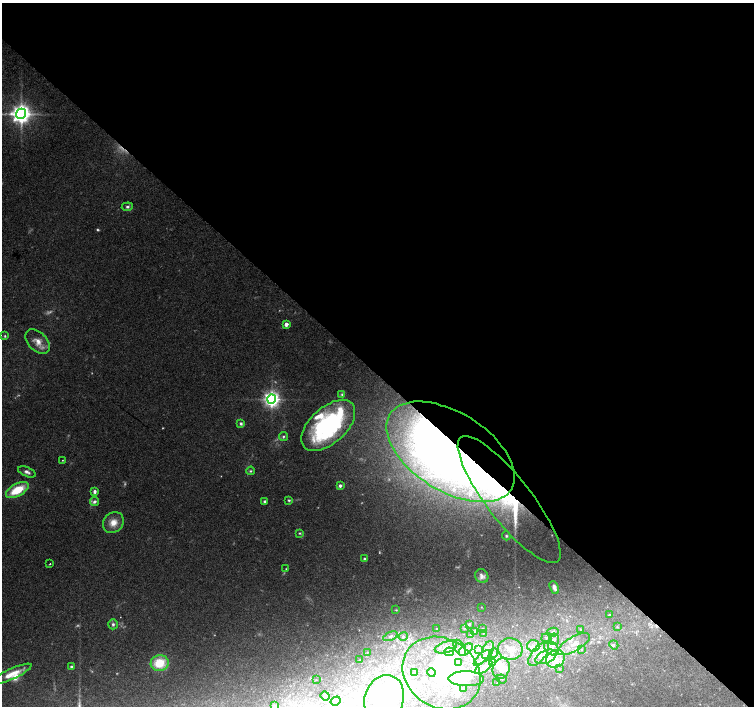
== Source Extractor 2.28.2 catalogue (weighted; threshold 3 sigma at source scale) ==
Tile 3 of 4 x 4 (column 3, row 1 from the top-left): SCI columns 3012-4515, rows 4451-5857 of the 6019 x 6019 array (HDU 1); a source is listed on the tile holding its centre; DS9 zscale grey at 2 x 2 block average (1 PNG px = mean of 2 x 2 image px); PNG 756 x 708 px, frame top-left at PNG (2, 3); each listed source drawn as its Kron ellipse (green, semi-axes under 4 px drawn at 4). Shown black and unused: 53% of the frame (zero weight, under 3 of 4 exposures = <1% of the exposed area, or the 3 px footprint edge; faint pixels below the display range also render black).
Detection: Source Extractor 2.28.2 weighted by HDU 2 'WHT'; one run over the whole footprint, this tile lists its part. Background 0.0754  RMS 0.0052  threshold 0.0232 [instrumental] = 3 sigma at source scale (4.5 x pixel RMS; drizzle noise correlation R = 1.50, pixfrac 1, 0.0396/0.0396 arcsec/px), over >= 5 px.
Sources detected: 155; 13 too faint to see at this stretch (2 x 2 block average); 23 inside a brighter object's white glare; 1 cosmic-ray / hot-pixel residue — neither listed nor drawn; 32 inside a brighter listed object's ellipse — not listed separately; the other 86 listed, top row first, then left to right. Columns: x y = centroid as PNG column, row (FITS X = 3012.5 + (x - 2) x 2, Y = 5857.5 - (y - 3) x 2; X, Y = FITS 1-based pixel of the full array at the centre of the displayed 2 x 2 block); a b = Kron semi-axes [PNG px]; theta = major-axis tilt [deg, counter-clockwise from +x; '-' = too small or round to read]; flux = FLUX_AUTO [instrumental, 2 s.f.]
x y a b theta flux
21 114 5 5 - 970
127 207 5 4 - 3
286 324 3 2 - 11
5 336 4 4 - 1.8
38 342 15 9 -44 14
342 394 4 4 - 1.9
272 399 4 4 - 600
241 423 4 3 - 2.5
328 425 32 18 42 190
283 437 5 4 - 2.1
451 452 71 39 -32 1100
62 460 2 2 - 0.67
251 471 4 3 - 1.8
27 472 9 4 -23 4.8
340 486 3 3 - 4.4
17 490 12 6 28 38
94 491 3 3 - 4.2
289 500 4 3 - 2
509 500 79 22 -52 160
94 501 4 4 - 4.2
265 501 3 3 - 2.9
113 523 11 9 45 15
299 533 4 3 - 1.6
506 536 4 4 - 1.9
364 559 3 3 - 2
50 564 2 2 - 2.2
286 569 4 2 - 1.1
482 576 7 6 - 5.6
554 587 7 4 -67 6.1
481 607 3 2 - 0.49
396 610 4 3 - 1.3
609 615 4 3 - 1.4
113 624 5 4 - 3
469 624 3 3 - 2.1
617 627 3 2 - 0.82
465 628 3 2 - 0.89
436 629 2 2 - 1.1
483 629 3 2 - 0.67
580 629 3 2 - 0.89
474 631 3 3 - 1.5
553 632 5 4 - 3.4
483 633 2 2 - 0.67
471 634 4 3 - 1.8
390 636 8 4 24 4.2
403 636 4 3 - 2.1
547 638 5 3 - 1.6
554 639 6 5 - 3.8
574 644 18 7 30 15
614 645 5 4 - 2.4
533 646 6 6 - 6.2
446 647 11 5 16 8.3
460 648 9 5 -59 6.1
551 648 8 6 -41 8.6
478 649 3 2 - 1.2
510 649 12 11 - 19
466 650 8 4 36 5.9
488 650 9 5 67 8.5
581 650 3 2 - 0.77
367 652 2 2 - 0.56
449 652 5 4 - 3.1
494 653 5 3 - 2.5
539 654 14 6 52 16
546 657 11 6 23 14
482 658 10 4 43 7.3
555 659 10 8 37 16
360 660 2 2 - 0.5
160 663 9 8 - 34
459 663 4 3 - 2.1
492 663 4 3 - 2.4
71 666 3 3 - 2
484 667 10 4 37 9.7
501 669 10 8 69 16
559 669 3 2 - 1
431 672 4 4 - 2.4
415 673 3 3 - 0.9
441 673 41 34 -34 130
11 674 22 5 24 18
466 679 17 7 -1 18
502 679 5 3 - 1.4
316 680 2 2 - 0.33
497 683 2 2 - 0.41
464 689 4 3 - 1.6
325 696 4 4 - 3.5
384 698 24 19 70 120
336 701 5 3 - 2.4
275 706 4 2 - 1.2
Overlapping masked pixels (flux is a lower limit): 2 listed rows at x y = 451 452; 509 500
Isophote crosses this tile's border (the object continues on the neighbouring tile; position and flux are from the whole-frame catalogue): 2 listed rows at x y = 384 698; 275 706
Diffuse or blended objects may show on this block-average render without a row.